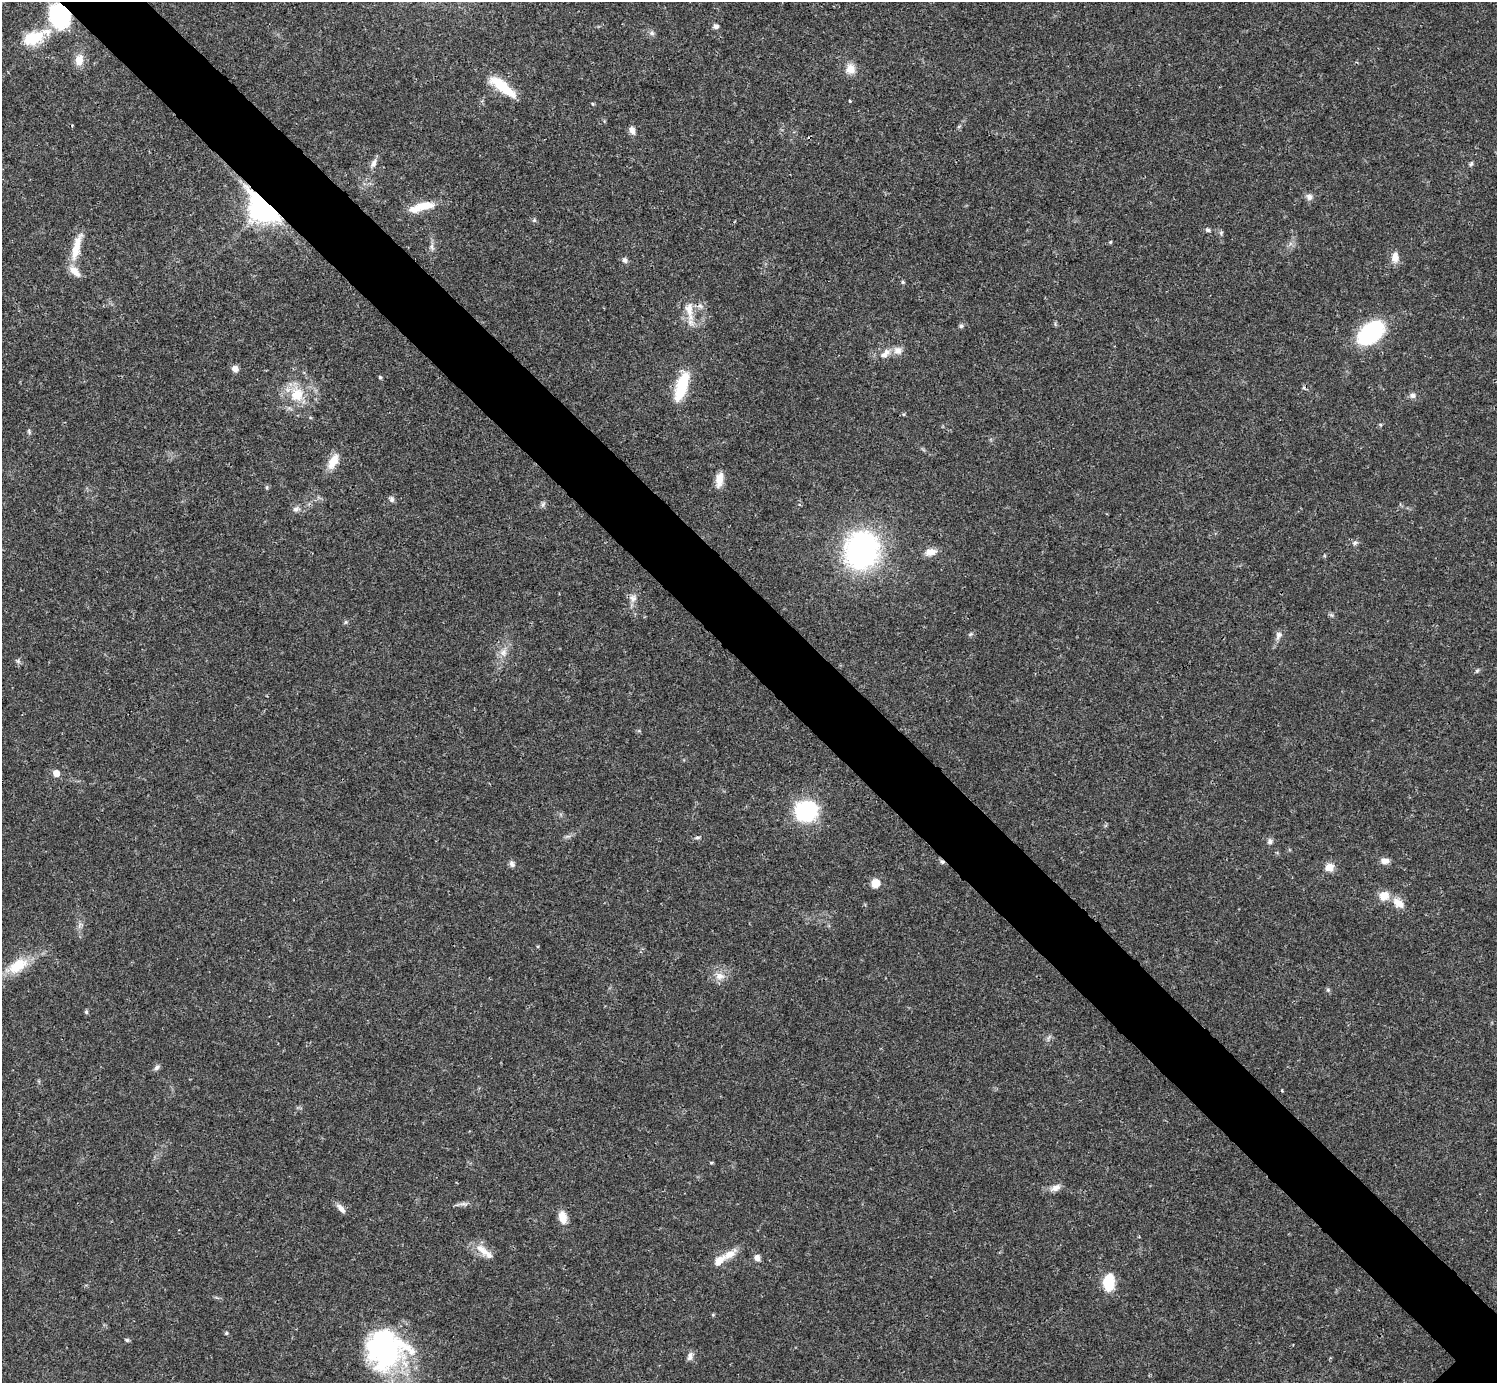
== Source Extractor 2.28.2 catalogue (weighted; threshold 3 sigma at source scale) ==
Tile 11 of 4 x 4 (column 3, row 3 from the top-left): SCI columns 2990-4484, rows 1539-2919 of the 5981 x 5981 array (HDU 1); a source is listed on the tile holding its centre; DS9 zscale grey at full resolution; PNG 1499 x 1385 px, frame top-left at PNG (2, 2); no overlay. Shown black and unused: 6% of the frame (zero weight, under 3 of 4 exposures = <1% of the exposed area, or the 3 px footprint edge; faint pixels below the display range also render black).
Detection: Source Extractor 2.28.2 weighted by HDU 2 'WHT'; one run over the whole footprint, this tile lists its part. Background 0.0211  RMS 0.0023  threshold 0.0102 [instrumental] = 3 sigma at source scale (4.5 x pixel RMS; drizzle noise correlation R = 1.50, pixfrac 1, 0.05/0.05 arcsec/px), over >= 5 px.
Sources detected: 83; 1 inside a brighter object's white glare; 1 cosmic-ray / hot-pixel residue — not listed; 4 inside a brighter listed object's ellipse — not listed separately; the other 77 listed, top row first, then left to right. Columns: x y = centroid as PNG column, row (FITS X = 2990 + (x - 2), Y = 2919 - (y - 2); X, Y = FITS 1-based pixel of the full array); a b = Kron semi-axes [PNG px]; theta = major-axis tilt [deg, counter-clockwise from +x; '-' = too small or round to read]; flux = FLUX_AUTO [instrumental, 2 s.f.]
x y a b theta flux
59 16 16 13 -60 36
716 26 7 5 8 0.75
652 33 8 6 -21 0.6
33 38 32 17 19 7.9
79 60 15 10 84 2.6
850 69 12 10 -56 2.4
502 87 37 11 -38 7.5
850 101 4 3 - 0.21
593 104 5 3 - 0.22
632 130 10 7 -69 1.1
373 164 13 7 63 1.1
1471 164 7 4 62 0.41
1309 197 9 8 - 0.97
424 206 31 10 9 4.3
264 208 11 8 -43 280
534 220 6 5 - 0.36
1208 230 6 5 - 0.49
1110 242 5 4 - 0.24
76 247 40 10 77 4.7
432 247 10 5 -83 0.71
1395 257 14 9 82 1.9
625 260 7 6 - 0.67
903 282 5 5 - 0.29
689 309 22 11 -86 3.6
961 326 5 5 - 0.54
1371 333 33 20 41 18
885 354 18 9 40 2.1
235 369 7 7 - 1.3
380 377 5 4 - 0.28
682 386 35 12 72 9.1
297 395 20 18 70 6.4
1412 395 8 7 - 0.8
904 414 5 4 - 0.28
29 431 8 4 -82 0.36
333 461 21 10 62 3.3
719 480 19 8 81 2.5
267 487 6 4 72 0.3
392 499 8 7 - 0.64
543 504 8 5 46 0.51
296 509 9 7 36 0.84
1355 543 7 6 - 0.55
862 550 29 26 74 57
930 552 14 9 7 2.1
633 598 11 9 68 1.4
346 622 6 5 - 0.35
970 634 7 5 22 0.39
1279 635 11 8 64 1.1
503 652 11 8 90 1.5
18 661 7 4 -45 0.45
56 773 5 5 - 2.4
806 811 17 15 19 25
697 837 6 4 1 0.4
1270 841 8 7 - 0.71
1385 861 11 7 2 1.3
942 862 7 5 -47 0.53
512 864 9 6 -62 0.72
1329 867 10 9 - 2.3
876 883 10 9 - 2.2
1384 896 12 11 - 2.7
1398 903 17 10 -38 2.6
18 966 29 15 32 6.1
720 976 14 10 -4 2.1
1328 990 6 5 - 0.36
86 1012 5 5 - 0.34
157 1067 9 5 45 0.62
1056 1188 12 7 29 1.5
463 1204 15 2 0 0.67
341 1208 14 6 -51 1.3
563 1218 13 8 -74 3
484 1251 30 8 -39 3
729 1254 22 9 33 2.9
757 1258 7 6 - 1.2
1108 1283 19 13 88 5.6
226 1333 5 4 - 0.26
127 1340 5 5 - 0.36
383 1349 49 41 -10 39
690 1356 11 7 74 1.1
Overlapping masked pixels (flux is a lower limit): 4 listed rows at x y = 59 16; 264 208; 689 309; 942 862